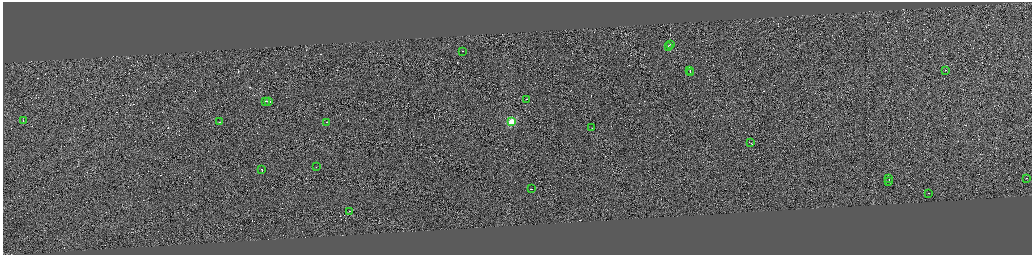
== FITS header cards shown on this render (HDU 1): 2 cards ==
NAXIS1  =                 4117
NAXIS2  =                 1012

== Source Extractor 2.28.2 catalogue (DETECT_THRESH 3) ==
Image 4117 x 1012 px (HDU 1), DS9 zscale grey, zoomed out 1/4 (1 PNG px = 4 x 4 image px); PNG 1034 x 257 px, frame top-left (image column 3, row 1009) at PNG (3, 2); each listed source drawn as its Kron ellipse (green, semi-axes under 4 px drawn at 4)
Background 0.0263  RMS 2.9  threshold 8.8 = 3 sigma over >= 5 px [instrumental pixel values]
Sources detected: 422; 399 cannot appear on this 1/4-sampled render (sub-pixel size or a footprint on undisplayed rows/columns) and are neither listed nor drawn; the other 23 listed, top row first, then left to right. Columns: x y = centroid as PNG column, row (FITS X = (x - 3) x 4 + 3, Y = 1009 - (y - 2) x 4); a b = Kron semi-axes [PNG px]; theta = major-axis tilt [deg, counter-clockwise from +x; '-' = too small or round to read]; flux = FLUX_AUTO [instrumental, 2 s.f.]
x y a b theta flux
670 44 3 1 - 15000
668 46 2 1 - 14000
462 51 2 1 - 7900
690 70 2 1 - 10000
945 70 2 1 - 4700
691 72 2 1 - 6000
527 99 2 1 - 7300
266 101 2 1 - 32000
268 101 3 1 - 47000
23 120 2 1 - 7300
220 121 2 1 - 12000
511 121 2 2 - 99000
326 122 3 1 - 28000
592 127 2 1 - 42000
751 142 4 1 - 20000
316 166 2 1 - 5700
262 169 2 1 - 16000
889 178 2 1 - 5800
1026 178 2 1 - 6100
889 181 2 1 - 7600
531 188 2 1 - 13000
929 193 2 1 - 7700
349 211 2 1 - 10000
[399 sub-pixel or undisplayed-footprint detections neither listed nor drawn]